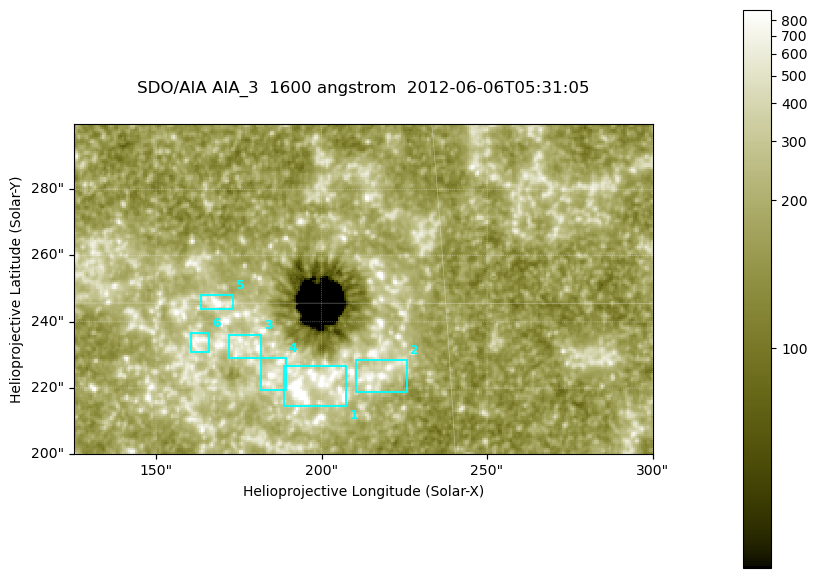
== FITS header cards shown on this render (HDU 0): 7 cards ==
TELESCOP= 'SDO/AIA '
INSTRUME= 'AIA_3   '
WAVELNTH=                 1600
WAVEUNIT= 'angstrom'
DATE-OBS= '2012-06-06T05:31:05.12'
CTYPE1  = 'HPLN-TAN'
CTYPE2  = 'HPLT-TAN'

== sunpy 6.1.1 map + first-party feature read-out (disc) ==
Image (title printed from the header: SDO/AIA AIA_3  1600 angstrom  2012-06-06T05:31:05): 287 x 164 px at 0.609 arcsec/px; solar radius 946 arcsec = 1552 px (partial field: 0.6% of the solar disc is inside the frame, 100% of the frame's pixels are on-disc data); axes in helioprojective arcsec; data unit not stated in the header (colour bar unlabelled)
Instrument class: DISC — disc imager (sunpy class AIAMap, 1600 A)
Bright regions (active regions / flare kernels): reference = the on-disc median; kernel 3 px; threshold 5 sigma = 312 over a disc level ~177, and >= 1.15x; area >= 47 px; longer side >= 3 px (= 1.8 arcsec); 6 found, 6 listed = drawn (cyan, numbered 1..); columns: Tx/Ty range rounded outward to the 2 arcsec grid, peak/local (2 s.f.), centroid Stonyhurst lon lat
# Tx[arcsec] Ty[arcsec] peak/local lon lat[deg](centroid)
1 188..208 214..228 17 +12 +14
2 210..226 218..230 4.8 +14 +14
3 172..182 228..236 5.6 +11 +14
4 182..190 218..230 4.7 +12 +14
5 162..174 244..248 6.1 +11 +15
6 160..166 230..238 4.6 +10 +14